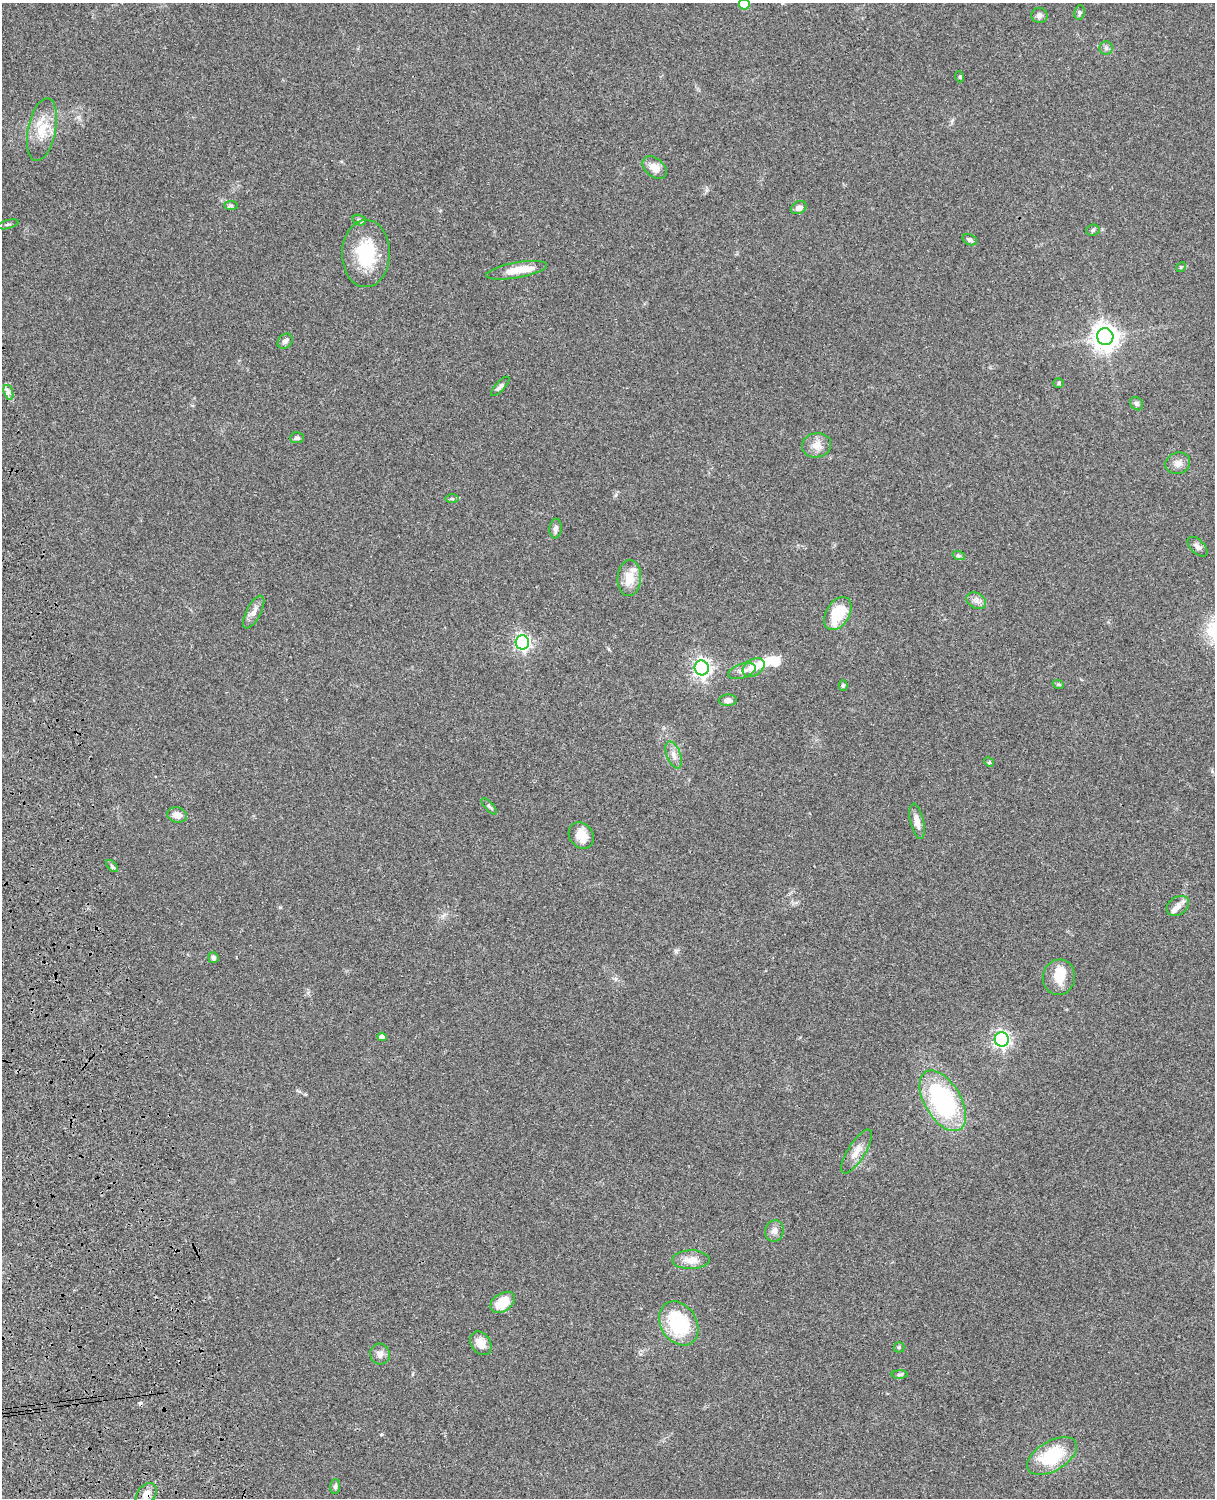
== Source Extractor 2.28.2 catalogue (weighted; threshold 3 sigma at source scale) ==
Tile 7 of 4 x 3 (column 3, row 2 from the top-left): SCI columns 2546-3758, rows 1773-3268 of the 5089 x 4927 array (HDU 1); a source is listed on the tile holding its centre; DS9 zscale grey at full resolution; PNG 1217 x 1500 px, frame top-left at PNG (2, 3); each listed source drawn as its Kron ellipse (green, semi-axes under 4 px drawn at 4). Shown black and unused: <1% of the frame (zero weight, under 3 of 4 exposures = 6% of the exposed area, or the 3 px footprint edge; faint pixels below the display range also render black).
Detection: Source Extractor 2.28.2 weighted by HDU 2 'WHT'; one run over the whole footprint, this tile lists its part. Background 0.0759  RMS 0.0057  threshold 0.0257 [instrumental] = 3 sigma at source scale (4.5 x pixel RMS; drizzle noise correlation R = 1.50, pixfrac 1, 0.05/0.05 arcsec/px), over >= 5 px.
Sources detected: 74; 4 inside a brighter object's white glare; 1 cosmic-ray / hot-pixel residue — neither listed nor drawn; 4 inside a brighter listed object's ellipse — not listed separately; the other 65 listed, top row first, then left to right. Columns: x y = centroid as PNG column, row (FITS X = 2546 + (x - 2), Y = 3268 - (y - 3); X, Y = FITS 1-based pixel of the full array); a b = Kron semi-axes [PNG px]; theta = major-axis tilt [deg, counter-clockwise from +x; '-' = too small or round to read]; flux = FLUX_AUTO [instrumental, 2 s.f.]
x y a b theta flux
744 4 5 5 - 14
1079 13 7 5 80 1.1
1039 15 8 7 - 2.1
1106 48 6 6 - 1.5
960 77 5 3 - 0.6
42 130 32 14 79 13
655 168 14 9 -40 5.9
231 206 7 4 -1 0.92
799 208 8 6 24 2.4
359 220 7 5 -18 1.2
8 224 10 2 15 0.72
1093 230 6 5 - 1.1
970 240 7 5 -25 1.6
366 254 33 24 89 29
1181 267 5 4 - 0.75
517 270 31 7 10 9.2
1105 337 8 8 - 580
285 341 8 6 44 2
1058 383 5 5 - 0.8
500 386 12 4 47 1.6
8 392 7 4 -71 1.7
1137 404 7 6 - 1.4
297 438 7 5 4 1.5
816 445 14 12 11 5.4
1178 463 12 10 16 3.6
452 499 6 4 0 0.82
556 528 10 6 84 2
1197 547 12 7 -45 2.1
959 556 6 4 -18 0.91
629 578 18 12 85 9.1
976 601 10 7 -32 2.7
254 612 18 7 62 4
838 613 18 11 58 19
522 642 7 6 - 160
754 667 12 8 33 10
702 668 7 7 - 240
742 671 14 7 17 3.1
1058 684 6 3 -18 0.69
843 685 5 4 - 0.92
728 700 9 5 3 2.5
674 755 14 7 -69 3.5
989 762 5 4 - 0.61
489 806 10 3 -47 1
177 815 10 7 -9 4.4
917 821 18 6 -78 4.6
581 835 14 11 -54 8
112 866 7 4 -46 1.1
1178 906 12 9 36 3.5
213 958 5 5 - 1.5
1059 977 18 16 75 10
382 1037 5 4 - 3.5
1002 1039 7 7 - 170
943 1101 33 18 -60 80
857 1151 25 8 58 5.9
774 1231 11 9 70 3
691 1260 19 9 1 6.2
502 1302 13 9 34 12
679 1323 23 18 -57 37
481 1343 13 9 -54 5.6
899 1347 5 5 - 0.74
380 1354 10 10 - 3.2
900 1374 8 4 1 1.1
1052 1456 28 15 30 29
335 1487 7 5 89 1.2
146 1494 12 9 51 4.4
Overlapping masked pixels (flux is a lower limit): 1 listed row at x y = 146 1494
Isophote crosses this tile's border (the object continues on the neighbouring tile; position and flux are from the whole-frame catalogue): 1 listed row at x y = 744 4